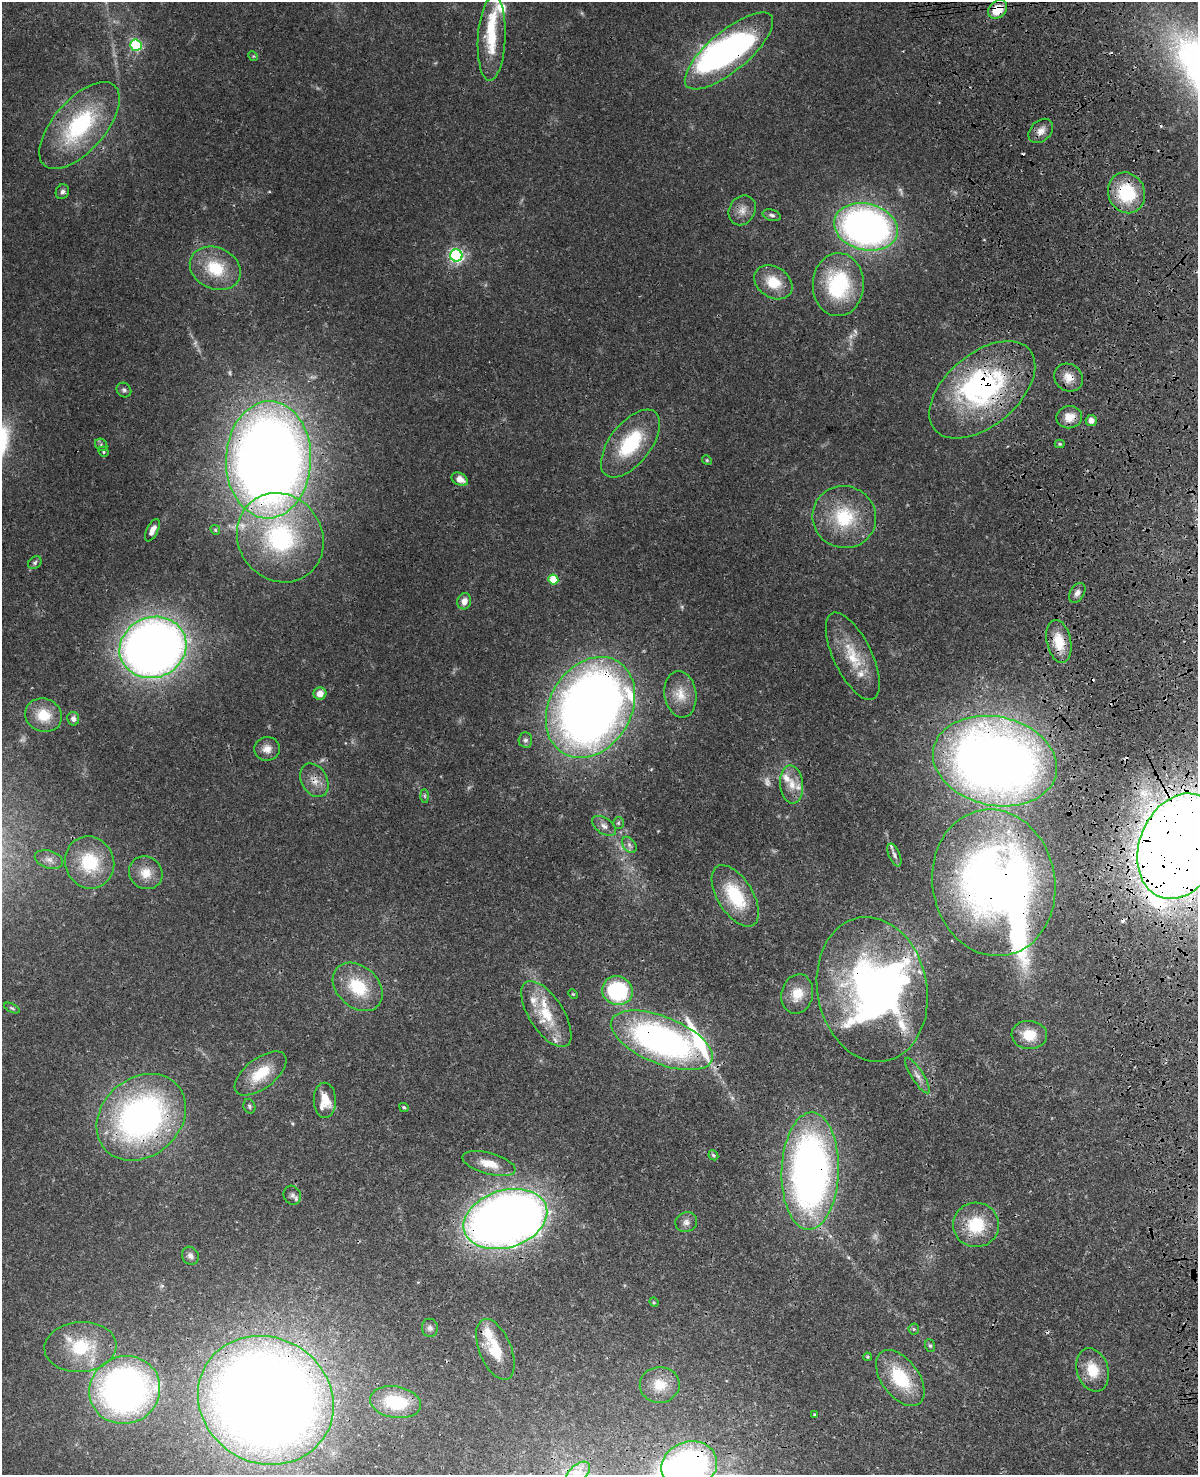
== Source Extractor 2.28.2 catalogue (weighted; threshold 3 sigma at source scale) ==
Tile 6 of 4 x 3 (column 2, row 2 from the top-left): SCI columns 1315-2510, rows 1749-3221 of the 5019 x 4863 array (HDU 1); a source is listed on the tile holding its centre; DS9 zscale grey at full resolution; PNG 1200 x 1477 px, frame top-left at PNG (2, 2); each listed source drawn as its Kron ellipse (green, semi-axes under 4 px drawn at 4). Shown black and unused: <1% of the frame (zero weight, under 3 of 4 exposures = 6% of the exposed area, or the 3 px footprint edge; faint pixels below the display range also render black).
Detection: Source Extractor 2.28.2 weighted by HDU 2 'WHT'; one run over the whole footprint, this tile lists its part. Background 0.0238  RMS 0.0024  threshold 0.011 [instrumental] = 3 sigma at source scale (4.5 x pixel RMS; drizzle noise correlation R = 1.50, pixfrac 1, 0.05/0.05 arcsec/px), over >= 5 px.
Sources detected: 127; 3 too faint to see at this stretch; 7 inside a brighter object's white glare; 3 cosmic-ray / hot-pixel residue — neither listed nor drawn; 15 inside a brighter listed object's ellipse — not listed separately; the other 99 listed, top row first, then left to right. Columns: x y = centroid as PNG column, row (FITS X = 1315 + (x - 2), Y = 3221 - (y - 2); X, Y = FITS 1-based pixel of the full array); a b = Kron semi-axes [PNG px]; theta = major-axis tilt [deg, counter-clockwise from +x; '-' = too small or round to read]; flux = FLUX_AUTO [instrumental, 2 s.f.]
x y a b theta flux
998 9 10 8 41 6.7
492 38 42 14 87 10
136 45 6 5 - 39
729 51 55 20 40 59
253 56 5 4 - 0.27
80 126 53 26 49 27
1041 131 14 10 44 2
62 192 8 6 62 0.79
1126 193 21 18 -68 14
742 210 15 13 58 2.4
772 215 9 5 -17 0.67
866 227 32 23 -14 120
456 256 6 6 - 65
215 268 26 20 -25 10
773 282 20 15 -33 6.2
838 285 31 25 88 22
1068 377 15 13 -37 2.8
124 390 8 6 -44 0.61
982 390 62 36 40 47
1069 417 13 11 9 2.9
1091 420 5 5 - 1.3
630 443 40 20 52 16
1060 444 5 4 - 0.31
101 445 6 5 - 0.47
103 452 5 4 - 0.33
269 460 58 42 88 390
707 460 5 4 - 0.31
460 479 8 6 -28 2.5
844 517 32 31 - 15
152 530 12 5 63 1.7
215 530 5 4 - 0.34
280 538 46 42 -54 38
35 563 7 5 41 0.53
553 580 5 5 - 8.3
1077 593 11 7 58 1.1
464 601 8 7 - 1.8
1059 641 22 12 -78 5.8
153 647 34 30 23 250
853 656 47 19 -64 10
320 694 6 6 - 2.2
680 694 23 16 -81 4.6
590 707 53 41 59 270
44 715 19 16 -21 6
73 719 7 6 - 1
525 740 7 7 - 0.8
267 749 13 12 - 2.1
995 761 63 44 -12 250
314 780 18 13 -61 2.9
792 784 19 11 -85 3.4
425 796 7 4 -89 0.42
618 823 6 5 - 0.41
604 826 13 8 -33 1.3
629 845 9 6 -51 0.86
1180 846 54 40 68 640
894 855 12 5 -67 0.87
49 859 14 9 -18 1.7
89 862 26 24 -68 13
146 873 17 16 - 4.1
994 883 74 61 -80 140
735 896 34 17 -58 14
358 987 28 20 -42 12
872 989 73 55 -79 98
617 991 15 14 - 23
573 994 5 3 - 0.24
797 994 20 16 76 5
12 1008 8 3 -26 0.4
546 1014 38 17 -57 10
1029 1035 18 14 -4 5.1
662 1040 54 23 -22 94
261 1073 30 15 37 7.5
917 1076 21 6 -57 1.6
325 1100 17 11 -88 4.9
249 1106 7 6 - 0.51
404 1107 5 3 - 0.34
141 1117 48 39 41 85
713 1155 5 4 - 0.37
489 1164 27 10 -15 4.3
810 1171 59 28 88 140
292 1195 10 8 -65 0.9
505 1219 43 28 17 280
686 1222 11 10 - 1.3
976 1225 23 22 - 11
190 1256 9 8 - 1
654 1302 5 4 - 0.26
430 1328 9 8 - 0.87
914 1329 5 5 - 0.33
930 1346 6 5 - 0.4
80 1347 36 25 5 13
495 1349 32 16 -68 7.5
867 1357 4 3 - 0.29
1092 1370 22 15 -72 6.2
900 1378 32 18 -53 13
660 1385 20 18 1 5.1
125 1390 36 33 23 110
266 1400 69 63 -30 510
396 1402 26 15 -9 12
815 1414 4 3 - 0.26
689 1465 28 23 18 73
578 1473 14 8 41 1.8
Overlapping masked pixels (flux is a lower limit): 22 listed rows (the first 20) at x y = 998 9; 729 51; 1041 131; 1126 193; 1068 377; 982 390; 269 460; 280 538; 1059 641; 590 707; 995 761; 314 780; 1180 846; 994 883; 872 989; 662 1040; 141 1117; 810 1171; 505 1219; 125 1390
Isophote crosses this tile's border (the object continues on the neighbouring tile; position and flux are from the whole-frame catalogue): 3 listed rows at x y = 1180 846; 689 1465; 578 1473